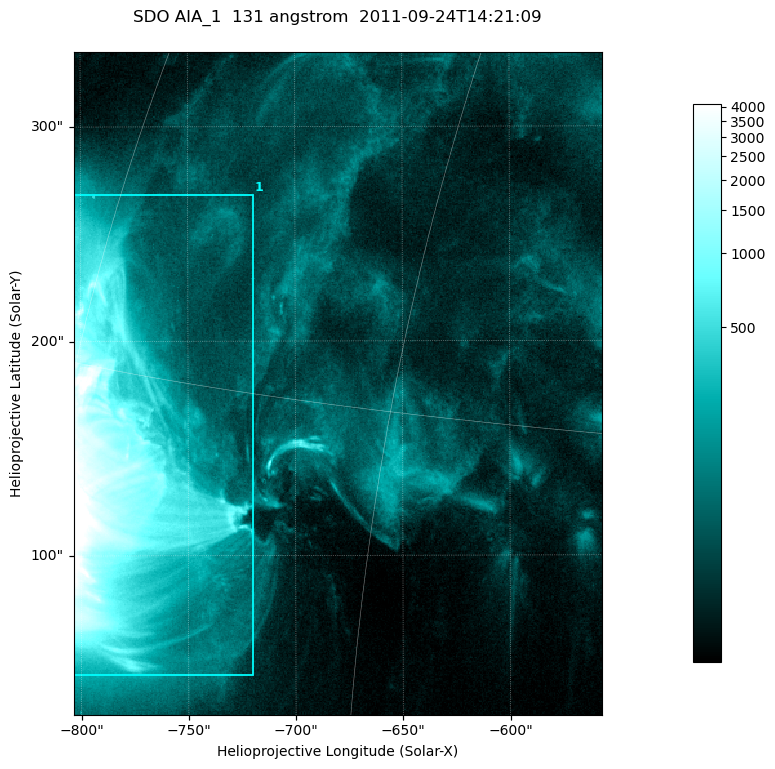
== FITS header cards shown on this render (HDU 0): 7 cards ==
TELESCOP= 'SDO     '           /
INSTRUME= 'AIA_1   '           /
WAVELNTH=                  131 /
WAVEUNIT= 'angstrom'           /
DATE-OBS= '2011-09-24T14:21:09.63' /
CTYPE1  = 'HPLN-TAN'           /
CTYPE2  = 'HPLT-TAN'           /

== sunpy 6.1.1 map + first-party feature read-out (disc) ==
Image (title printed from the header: SDO AIA_1  131 angstrom  2011-09-24T14:21:09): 410 x 514 px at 0.601 arcsec/px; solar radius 957 arcsec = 1593 px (partial field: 2.6% of the solar disc is inside the frame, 100% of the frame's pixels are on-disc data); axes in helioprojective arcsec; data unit not stated in the header (colour bar unlabelled)
Pointing: header CRPIX1/2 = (2043.14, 2045.51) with CRVAL1/2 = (0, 0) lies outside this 410 x 514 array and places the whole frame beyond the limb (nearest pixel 1.41 R_sun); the SolarSoft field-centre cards XCEN/YCEN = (-680.2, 180.2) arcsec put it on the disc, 1322 arcsec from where CRPIX/CRVAL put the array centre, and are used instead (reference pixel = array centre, CRVAL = XCEN/YCEN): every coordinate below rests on XCEN/YCEN
Orientation: roll -0.139 deg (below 1 deg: not rotated)
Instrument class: DISC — disc imager (sunpy class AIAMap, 131 A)
Bright regions (active regions / flare kernels): reference = the on-disc median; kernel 3 px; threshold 5 sigma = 214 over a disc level ~53.6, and >= 1.15x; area >= 210 px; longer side >= 5 px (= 3 arcsec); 1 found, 1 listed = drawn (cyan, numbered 1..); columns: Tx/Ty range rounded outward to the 2 arcsec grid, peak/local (2 s.f.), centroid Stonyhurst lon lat
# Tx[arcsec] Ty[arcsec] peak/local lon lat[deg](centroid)
1 -804..-718 44..268 168 -56 +12